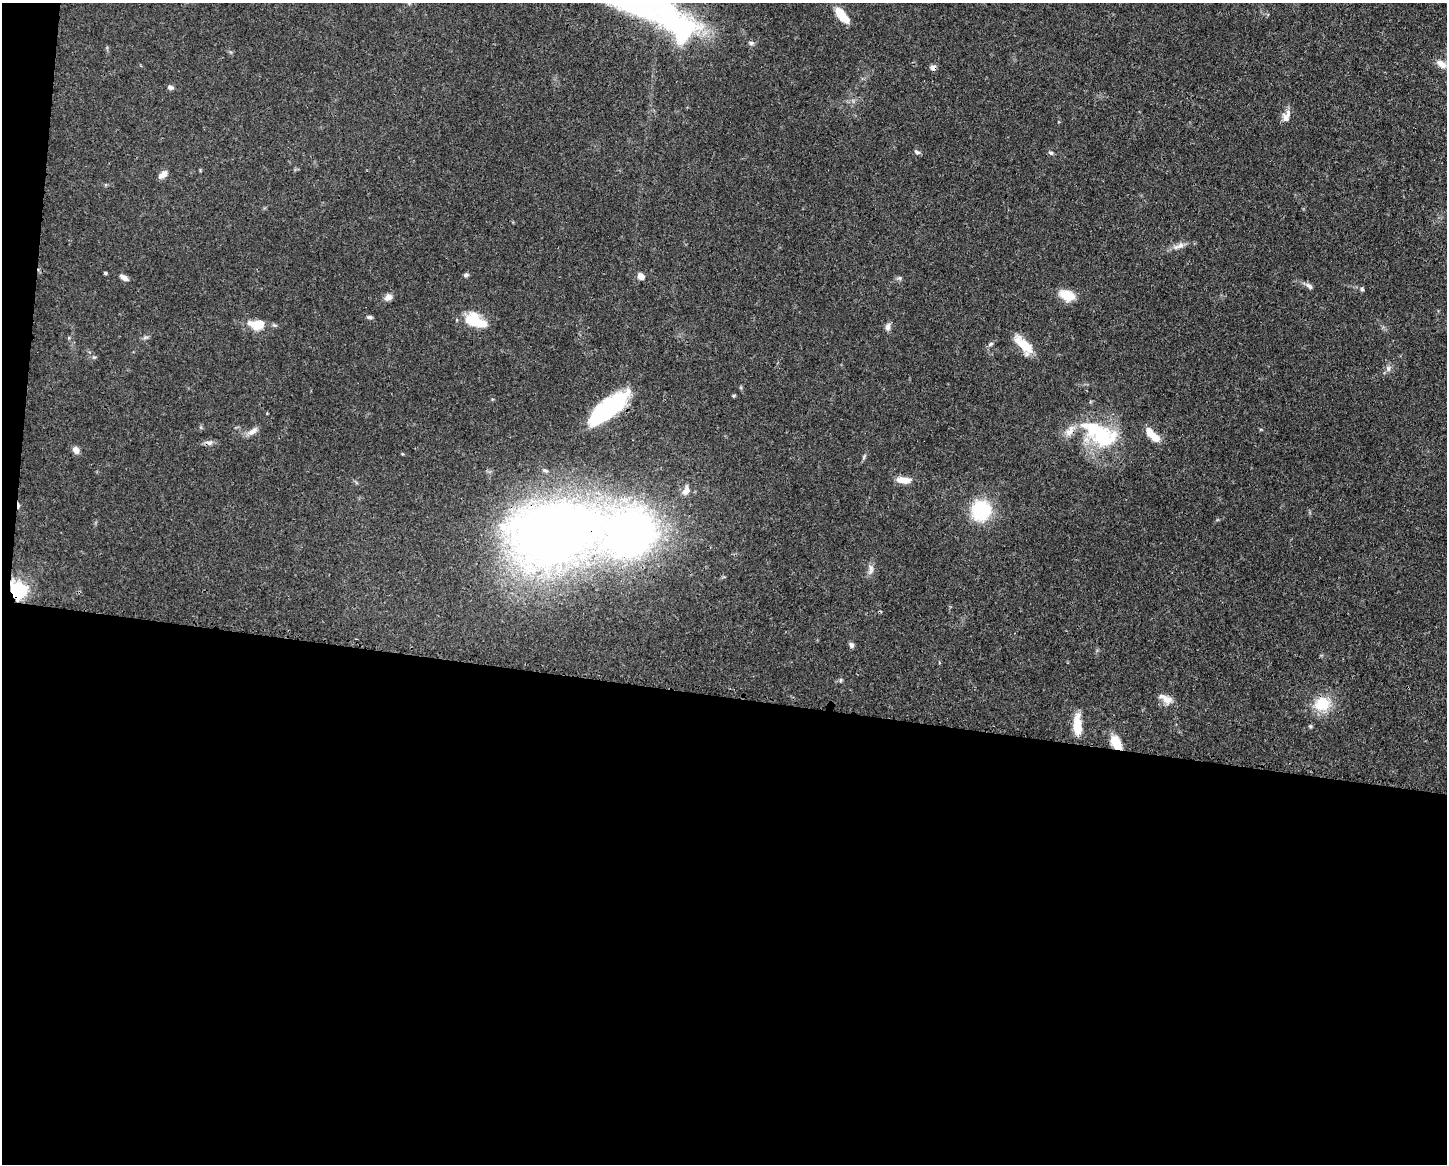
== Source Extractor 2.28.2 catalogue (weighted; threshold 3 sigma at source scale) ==
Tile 10 of 3 x 4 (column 1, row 4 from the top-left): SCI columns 113-1557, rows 7-1168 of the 4671 x 4660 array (HDU 1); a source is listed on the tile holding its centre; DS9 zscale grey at full resolution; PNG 1449 x 1166 px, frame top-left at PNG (2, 3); no overlay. Shown black and unused: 41% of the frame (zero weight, under 3 of 4 exposures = <1% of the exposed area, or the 3 px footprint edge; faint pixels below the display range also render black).
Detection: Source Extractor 2.28.2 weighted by HDU 2 'WHT'; one run over the whole footprint, this tile lists its part. Background 0.0415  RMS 0.0027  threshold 0.0123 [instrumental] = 3 sigma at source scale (4.5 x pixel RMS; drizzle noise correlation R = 1.50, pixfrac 1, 0.05/0.05 arcsec/px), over >= 5 px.
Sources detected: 57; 2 inside a brighter object's white glare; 1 cosmic-ray / hot-pixel residue — not listed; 5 inside a brighter listed object's ellipse — not listed separately; the other 49 listed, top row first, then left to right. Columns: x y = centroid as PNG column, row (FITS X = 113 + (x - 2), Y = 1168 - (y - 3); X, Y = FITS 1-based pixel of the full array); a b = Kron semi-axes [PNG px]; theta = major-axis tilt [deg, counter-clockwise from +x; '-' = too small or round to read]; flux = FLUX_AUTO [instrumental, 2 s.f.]
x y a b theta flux
842 16 18 7 -50 6.6
681 29 39 27 -28 34
751 43 7 6 - 0.67
1441 64 15 8 -33 2.1
933 67 7 6 - 1.1
170 87 7 6 - 0.79
1286 116 16 9 71 2.1
917 152 8 5 -21 0.65
1051 153 7 4 -8 0.46
163 174 11 6 37 1.8
1180 245 11 7 30 1.4
105 273 4 3 - 0.37
466 275 7 5 10 0.56
641 276 8 6 -38 1.7
124 278 10 6 -30 1.2
899 278 6 6 - 0.52
1309 286 11 6 -44 0.95
1362 289 5 5 - 0.52
1067 295 16 10 -21 5.6
388 297 10 8 34 1.4
369 317 7 4 0 0.55
473 318 19 18 - 6.9
257 324 16 10 3 6.1
888 327 10 7 84 1.1
991 344 8 5 28 0.58
1024 345 21 9 -46 7.7
1388 368 8 6 -75 0.94
733 396 5 4 - 0.33
607 410 51 16 41 28
253 431 15 7 35 1.7
1103 437 37 27 -17 20
1154 437 14 8 -48 3.8
209 443 12 5 -8 1
76 450 8 6 -63 1.6
864 457 8 4 68 0.51
903 480 16 7 -5 3.1
686 490 12 8 63 1.9
981 510 23 22 - 15
630 534 40 36 26 150
554 535 61 41 10 350
871 569 16 6 83 1.4
18 590 7 7 - 74
851 645 7 6 - 0.79
841 680 6 4 71 0.35
1166 699 20 9 -30 2.6
1322 704 21 18 24 7.7
1077 725 23 8 -88 6.2
1310 726 5 5 - 0.36
1116 743 16 10 -64 5.2
Overlapping masked pixels (flux is a lower limit): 7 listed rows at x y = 933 67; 607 410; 209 443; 630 534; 554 535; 18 590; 1116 743